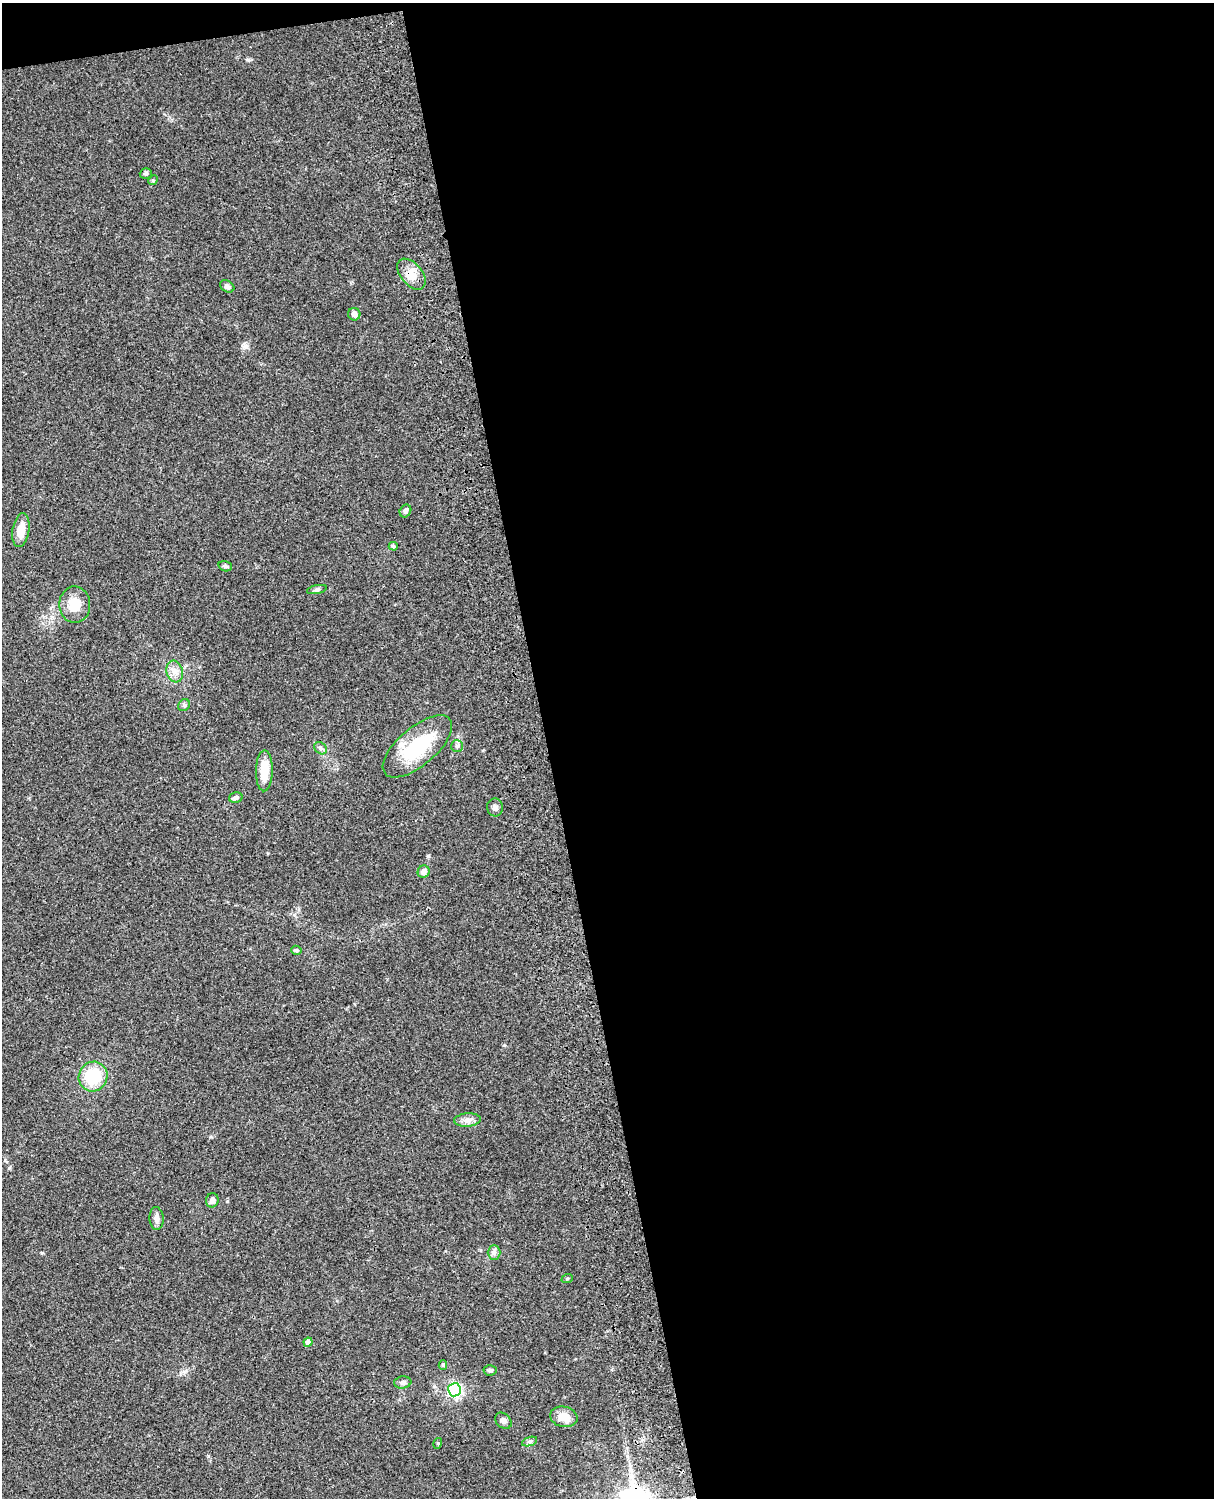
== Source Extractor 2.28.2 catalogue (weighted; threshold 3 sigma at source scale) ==
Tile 4 of 4 x 3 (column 4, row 1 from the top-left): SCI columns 3759-4970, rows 3268-4763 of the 5088 x 4926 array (HDU 1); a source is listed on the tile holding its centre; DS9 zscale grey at full resolution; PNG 1216 x 1500 px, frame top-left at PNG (2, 3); each listed source drawn as its Kron ellipse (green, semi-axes under 4 px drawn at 4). Shown black and unused: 56% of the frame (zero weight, under 3 of 4 exposures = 6% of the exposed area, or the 3 px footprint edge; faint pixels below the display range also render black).
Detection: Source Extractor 2.28.2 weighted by HDU 2 'WHT'; one run over the whole footprint, this tile lists its part. Background 0.09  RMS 0.0061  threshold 0.0276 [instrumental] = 3 sigma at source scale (4.5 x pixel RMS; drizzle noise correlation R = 1.50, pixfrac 1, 0.05/0.05 arcsec/px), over >= 5 px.
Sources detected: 36; all 36 listed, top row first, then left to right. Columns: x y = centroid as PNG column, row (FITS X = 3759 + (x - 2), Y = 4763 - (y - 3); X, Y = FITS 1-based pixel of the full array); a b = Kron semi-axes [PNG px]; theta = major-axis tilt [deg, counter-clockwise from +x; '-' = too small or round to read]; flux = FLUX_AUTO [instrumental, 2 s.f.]
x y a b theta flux
146 174 6 5 - 1
153 180 5 4 - 0.63
411 274 18 11 -50 7.3
227 286 7 5 -32 1.6
354 314 6 6 - 2.4
405 511 7 5 57 1.8
21 530 17 8 81 9
393 546 4 4 - 1.2
225 566 7 5 -18 1.2
317 590 10 4 11 1.2
75 605 18 15 -89 13
175 671 11 8 -73 3.9
184 705 6 5 - 1.2
417 746 42 19 40 38
457 746 6 6 - 1.3
321 748 7 5 -39 1.5
264 771 20 8 89 13
236 798 7 5 16 1.6
495 807 9 8 - 2
424 872 6 6 - 3.3
296 950 5 4 - 1
93 1077 15 14 - 25
467 1120 13 7 5 3.3
212 1200 7 6 - 2.8
156 1218 11 7 -87 2.9
494 1252 7 6 - 1.8
567 1279 6 3 20 0.63
308 1342 4 4 - 2.6
443 1365 5 4 - 1
490 1370 6 5 - 1.4
403 1382 8 6 8 1.9
454 1390 6 6 - 120
564 1417 14 10 -13 7.9
503 1421 9 7 -44 2.2
529 1441 8 4 19 1.2
438 1443 5 3 - 0.61
Overlapping masked pixels (flux is a lower limit): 1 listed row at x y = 411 274
Unlisted compact peaks at least as high as the median listed source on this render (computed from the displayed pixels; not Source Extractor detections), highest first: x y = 248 60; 428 856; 246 347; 42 1253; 208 1456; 227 1201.